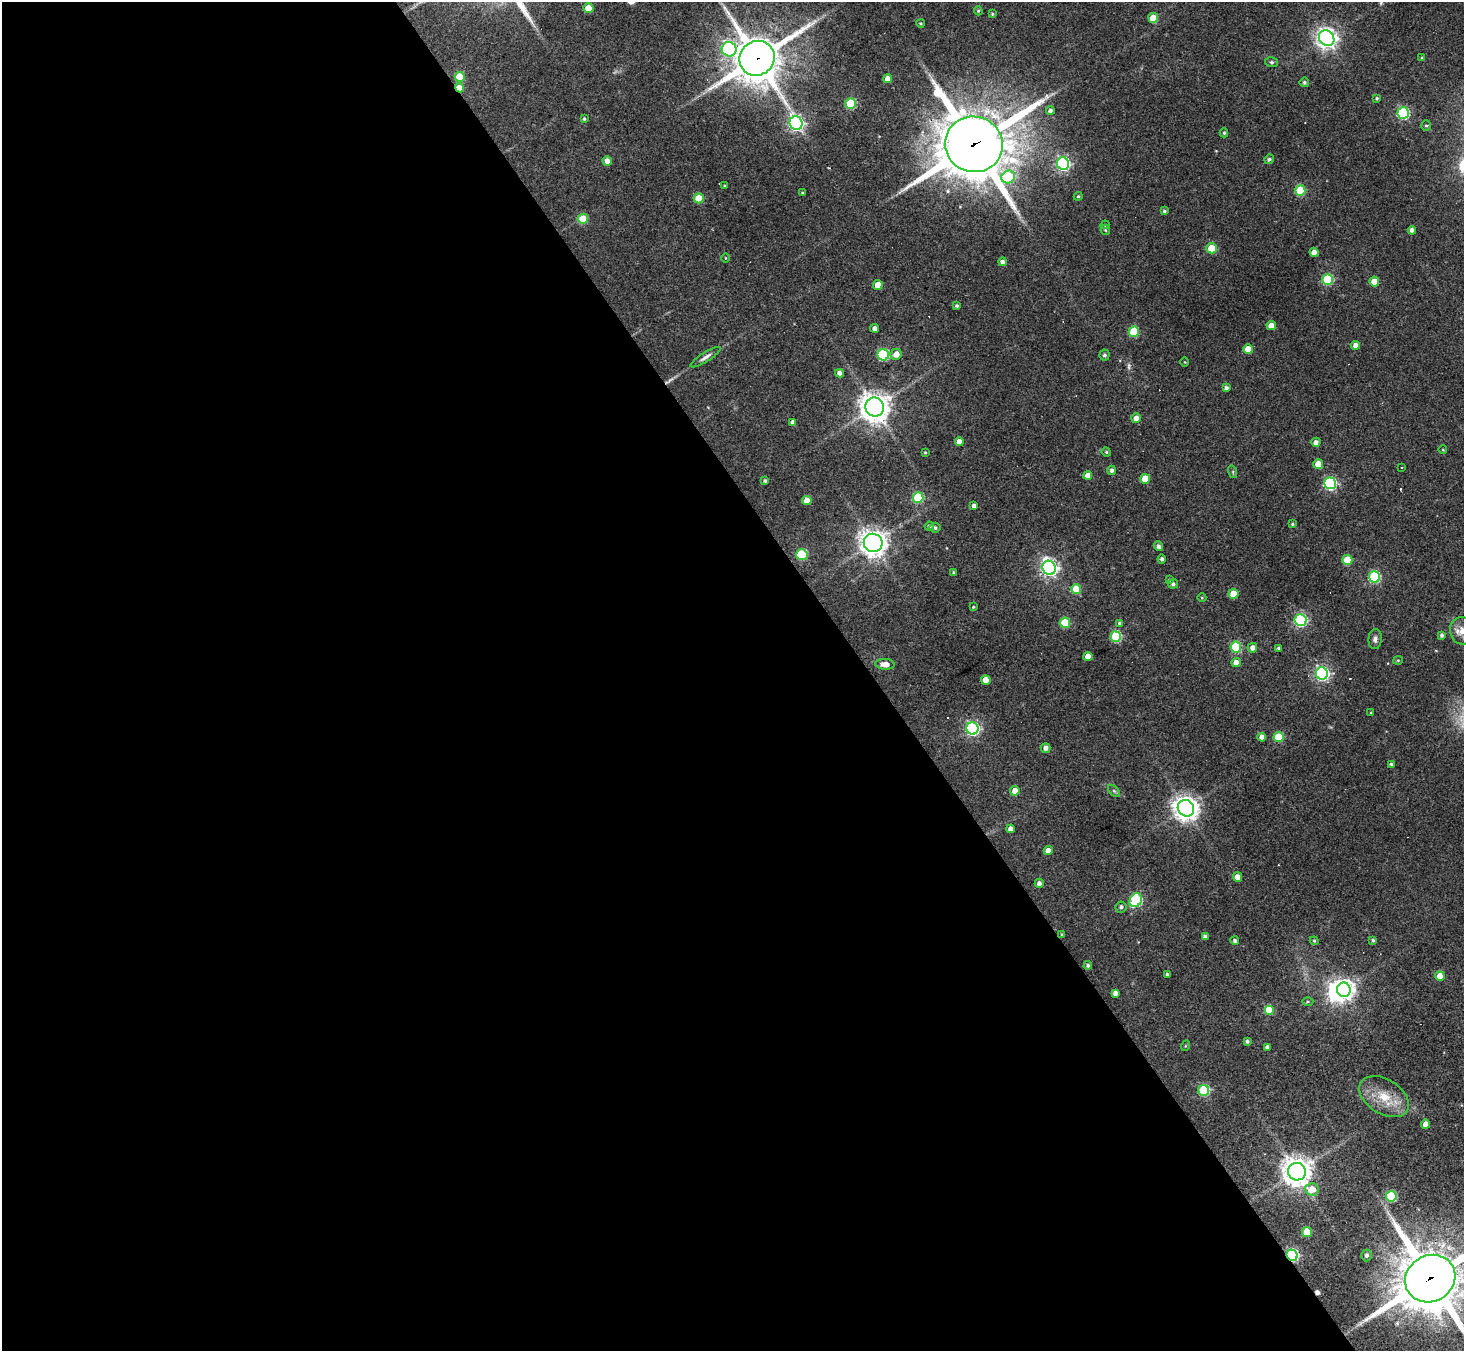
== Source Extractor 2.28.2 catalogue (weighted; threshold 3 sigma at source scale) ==
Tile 9 of 4 x 4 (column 1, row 3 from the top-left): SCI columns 1-1462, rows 1639-2987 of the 5846 x 5838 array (HDU 1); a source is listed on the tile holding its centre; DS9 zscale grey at full resolution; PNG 1466 x 1353 px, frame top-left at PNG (2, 2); each listed source drawn as its Kron ellipse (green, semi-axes under 4 px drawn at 4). Shown black and unused: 60% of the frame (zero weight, under 3 of 4 exposures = <1% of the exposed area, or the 3 px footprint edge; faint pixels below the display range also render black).
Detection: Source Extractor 2.28.2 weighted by HDU 2 'WHT'; one run over the whole footprint, this tile lists its part. Background 0.0765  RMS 0.0058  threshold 0.026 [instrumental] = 3 sigma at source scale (4.5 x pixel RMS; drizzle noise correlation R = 1.50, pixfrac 1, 0.05/0.05 arcsec/px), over >= 5 px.
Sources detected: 156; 1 too faint to see at this stretch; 1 inside a brighter object's white glare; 5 cosmic-ray / hot-pixel residue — neither listed nor drawn; the other 149 listed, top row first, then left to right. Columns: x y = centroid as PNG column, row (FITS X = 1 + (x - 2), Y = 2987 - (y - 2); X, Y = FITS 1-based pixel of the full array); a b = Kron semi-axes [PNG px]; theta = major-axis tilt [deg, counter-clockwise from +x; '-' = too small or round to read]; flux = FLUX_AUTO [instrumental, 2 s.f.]
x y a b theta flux
588 8 5 5 - 13
978 11 4 4 - 0.68
992 14 4 3 - 0.66
1153 18 5 5 - 11
920 23 4 3 - 0.66
1327 38 8 7 - 370
729 49 7 7 - 73
757 58 18 17 - 2200
1422 58 4 4 - 0.67
1271 62 6 5 - 1
460 77 5 5 - 19
888 79 4 4 - 5.3
1304 82 5 4 - 1.1
459 88 5 4 - 8.9
1377 98 4 4 - 0.85
851 104 5 5 - 36
1050 110 4 4 - 1.8
1403 113 6 6 - 71
584 119 4 3 - 0.89
796 123 7 6 - 160
1426 126 5 5 - 0.82
1224 133 4 4 - 0.84
974 144 29 27 -21 3700
1269 159 5 4 - 1.2
607 161 5 4 - 3.5
1063 163 6 6 - 110
1008 177 7 6 - 33
725 186 3 3 - 0.89
1300 190 5 5 - 33
802 193 3 3 - 0.47
1078 196 4 4 - 0.7
699 198 5 5 - 14
1164 211 4 3 - 0.91
583 219 5 5 - 19
1105 225 4 4 - 0.66
1105 230 5 5 - 0.71
1412 230 4 4 - 2.9
1212 248 5 5 - 18
1314 252 4 4 - 4.5
726 258 4 3 - 0.41
1002 262 4 4 - 2.6
1327 279 5 5 - 42
1374 282 5 5 - 9.5
878 285 5 4 - 8.1
957 306 4 4 - 1.1
1271 326 4 4 - 6.3
875 328 4 4 - 3
1134 332 5 5 - 27
1356 345 4 4 - 3.2
1248 349 4 4 - 7.6
896 354 6 5 - 4.8
883 355 6 5 - 59
1104 355 5 5 - 1.4
705 357 17 4 33 2.5
1185 362 5 3 - 0.44
840 373 4 4 - 2.8
1226 388 4 4 - 1.9
875 407 9 9 - 730
1136 418 5 5 - 4.8
793 422 4 4 - 2.1
959 442 4 4 - 4.3
1316 442 4 4 - 2.5
1443 450 4 3 - 0.44
925 452 3 3 - 0.61
1106 452 5 4 - 0.7
1318 464 5 5 - 13
1402 468 3 2 - 0.87
1112 470 4 4 - 1.6
1233 472 6 4 -73 0.78
1088 475 4 4 - 5.1
1145 479 5 5 - 15
765 481 4 3 - 1.2
1330 483 6 6 - 96
918 498 5 5 - 38
807 500 5 4 - 6.1
974 506 4 4 - 2.3
1292 524 4 3 - 0.76
929 526 4 4 - 1.4
935 528 5 5 - 1.2
873 543 9 9 - 540
1158 546 5 4 - 2
802 554 6 5 - 41
1162 559 4 4 - 1.5
1347 560 5 5 - 21
1049 568 7 6 - 210
953 572 4 3 - 0.65
1374 577 6 5 - 55
1169 580 4 4 - 0.67
1173 584 5 4 - 1.5
1076 589 5 5 - 20
1233 594 5 5 - 15
1202 598 4 3 - 0.46
973 607 4 3 - 0.53
1300 620 6 6 - 83
1065 623 5 5 - 25
1119 623 4 4 - 0.68
1462 631 14 12 -76 6.7
1442 635 4 4 - 1.3
1115 637 5 5 - 45
1375 639 10 6 85 2.1
1236 647 5 5 - 38
1252 648 5 4 - 2.7
1278 648 4 3 - 0.96
1088 656 4 4 - 6.3
1398 660 5 4 - 0.58
1236 663 4 4 - 5.3
885 664 9 5 -3 5.4
1322 673 6 6 - 140
986 680 5 4 - 9.4
1371 713 4 3 - 0.48
972 728 6 6 - 120
1262 737 4 4 - 4.2
1279 737 5 5 - 27
1045 748 5 4 - 2.6
1391 764 4 4 - 1.1
1015 791 5 4 - 4.6
1114 791 7 4 -45 0.98
1186 808 9 7 -48 570
1011 829 4 4 - 3.1
1048 851 4 4 - 4.3
1238 877 4 4 - 5.4
1039 883 4 4 - 2.3
1136 900 7 6 - 73
1121 907 6 5 - 1.6
1062 935 4 3 - 0.87
1205 937 4 4 - 2.2
1373 940 4 4 - 0.81
1235 941 4 4 - 1.7
1314 941 4 4 - 0.67
1088 965 4 4 - 1.1
1167 974 3 3 - 1
1440 976 4 4 - 8.1
1344 990 7 6 - 350
1115 993 4 4 - 2.8
1308 1001 5 3 - 0.63
1269 1010 5 5 - 23
1247 1041 3 3 - 1.4
1185 1046 5 3 - 0.53
1267 1047 4 3 - 1.8
1204 1090 5 5 - 47
1384 1097 27 17 -32 16
1426 1124 4 4 - 5.2
1297 1172 9 9 - 760
1312 1189 7 6 - 9.4
1391 1196 5 5 - 44
1307 1232 5 5 - 19
1292 1255 6 5 - 89
1366 1255 6 5 - 1.6
1430 1279 26 23 31 3500
Overlapping masked pixels (flux is a lower limit): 5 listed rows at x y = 757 58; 459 88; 974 144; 1292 1255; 1430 1279
Isophote crosses this tile's border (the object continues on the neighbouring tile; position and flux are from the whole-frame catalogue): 2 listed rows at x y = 1462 631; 1430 1279